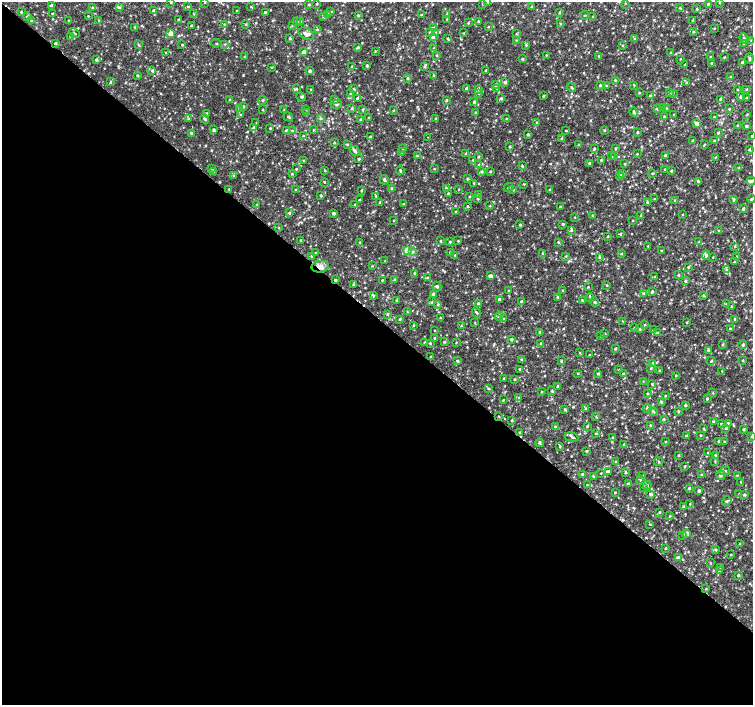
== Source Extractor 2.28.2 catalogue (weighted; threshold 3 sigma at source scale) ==
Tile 14 of 4 x 4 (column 2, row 4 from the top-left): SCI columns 1503-3004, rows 169-1574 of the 6016 x 6028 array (HDU 1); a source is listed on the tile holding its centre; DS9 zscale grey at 2 x 2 block average (1 PNG px = mean of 2 x 2 image px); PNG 755 x 707 px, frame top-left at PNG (2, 2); each listed source drawn as its Kron ellipse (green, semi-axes under 4 px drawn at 4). Shown black and unused: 55% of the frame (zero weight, under 2 of 3 exposures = <1% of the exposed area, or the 3 px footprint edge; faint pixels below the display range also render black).
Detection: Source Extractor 2.28.2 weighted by HDU 2 'WHT'; one run over the whole footprint, this tile lists its part. Background 0.0049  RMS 0.0029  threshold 0.0131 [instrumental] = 3 sigma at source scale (4.5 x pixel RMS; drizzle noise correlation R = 1.50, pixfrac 1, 0.0396/0.0396 arcsec/px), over >= 5 px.
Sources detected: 743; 5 cosmic-ray / hot-pixel residue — neither listed nor drawn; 11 inside a brighter listed object's ellipse — not listed separately; of the other 727, all 500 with FLUX_AUTO >= 0.422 (the completeness limit of this list) listed and drawn (227 fainter detections not listed), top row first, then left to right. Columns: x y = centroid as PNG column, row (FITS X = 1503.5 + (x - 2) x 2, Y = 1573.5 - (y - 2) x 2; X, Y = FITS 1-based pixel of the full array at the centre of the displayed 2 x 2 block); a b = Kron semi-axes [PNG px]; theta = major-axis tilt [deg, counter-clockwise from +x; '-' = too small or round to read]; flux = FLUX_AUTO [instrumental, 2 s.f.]
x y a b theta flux
171 2 2 2 - 0.48
205 2 2 2 - 0.49
487 2 3 3 - 1.1
625 3 3 2 - 0.42
719 3 3 2 - 0.46
317 4 2 2 - 0.54
483 4 3 3 - 0.72
709 4 3 3 - 1.9
309 5 2 2 - 0.72
51 6 2 2 - 1.5
532 6 3 2 - 0.53
92 7 3 2 - 0.53
119 7 3 3 - 0.7
188 7 3 3 - 0.61
251 7 3 2 - 0.56
680 8 4 2 - 0.57
697 8 4 2 - 0.6
154 11 3 3 - 3.2
237 11 2 2 - 0.72
21 12 3 2 - 0.7
265 12 2 2 - 1.2
331 12 3 2 - 0.45
559 12 4 3 - 0.89
53 14 2 2 - 0.67
194 14 3 2 - 0.51
327 14 3 3 - 0.7
447 14 3 3 - 0.6
358 15 2 2 - 1
421 15 2 2 - 0.49
585 15 4 2 - 0.5
88 16 2 2 - 0.5
323 16 4 2 - 0.99
593 16 4 2 - 0.5
27 17 3 2 - 1.3
447 19 2 2 - 0.51
69 20 3 2 - 0.55
98 20 3 2 - 0.48
179 20 2 2 - 0.61
31 21 2 2 - 0.7
478 21 3 2 - 0.62
693 21 3 3 - 0.62
297 22 3 3 - 1.1
300 22 3 3 - 1
468 23 3 3 - 0.51
224 24 3 2 - 0.45
246 24 3 2 - 0.55
560 24 3 2 - 0.55
191 26 2 2 - 0.72
292 26 3 2 - 0.53
135 27 3 3 - 0.53
488 27 2 2 - 0.49
433 28 3 3 - 0.99
714 28 3 2 - 0.43
317 30 4 3 - 0.73
693 32 3 3 - 0.62
74 33 6 2 -40 0.78
430 33 4 3 - 1.3
436 33 3 3 - 0.68
463 33 2 2 - 0.45
170 34 3 3 - 8.7
306 34 8 5 -30 3.5
516 34 3 3 - 0.52
71 37 3 3 - 1.1
433 37 3 3 - 4.2
290 38 2 2 - 0.7
447 38 2 2 - 0.49
635 39 4 3 - 0.8
744 39 5 3 - 1.3
516 40 3 2 - 0.45
751 40 3 2 - 0.5
55 43 2 2 - 1.3
216 43 5 2 - 0.45
225 44 3 2 - 0.46
744 44 3 3 - 1.3
138 45 4 2 - 0.59
182 45 3 2 - 0.54
526 45 3 2 - 0.63
622 46 3 2 - 0.56
358 47 4 3 - 0.87
434 48 3 2 - 0.46
375 51 3 2 - 0.47
304 52 3 3 - 5.6
671 52 3 2 - 0.43
166 53 3 2 - 0.54
437 55 3 3 - 0.58
546 55 2 2 - 0.43
599 56 3 2 - 0.59
244 57 3 2 - 0.46
710 57 2 2 - 0.49
725 57 4 2 - 0.43
749 58 5 3 - 1.1
523 59 3 2 - 0.83
680 59 3 2 - 0.43
96 60 3 3 - 1.1
742 62 3 3 - 1.2
712 63 2 2 - 0.85
685 65 3 2 - 0.53
367 66 3 2 - 0.85
271 67 2 2 - 0.49
351 67 3 3 - 0.66
425 67 3 3 - 0.76
152 71 3 3 - 0.78
310 71 3 3 - 1.1
486 71 2 2 - 0.77
137 75 2 2 - 0.76
434 76 4 3 - 0.63
730 77 3 2 - 0.44
407 78 3 2 - 0.97
615 80 2 2 - 0.58
111 81 4 3 - 0.72
505 82 3 3 - 1.2
686 83 3 3 - 0.78
495 85 3 3 - 0.92
600 85 2 2 - 0.79
634 85 3 2 - 0.48
606 86 3 2 - 0.48
571 87 5 2 - 0.79
467 88 3 3 - 1.1
296 89 3 3 - 0.77
311 89 2 2 - 0.44
354 89 3 2 - 0.93
478 89 4 3 - 1.5
497 89 4 3 - 1
747 89 3 3 - 0.52
738 90 3 2 - 0.48
350 93 3 2 - 0.7
479 93 4 3 - 1
639 93 2 2 - 0.66
670 93 3 3 - 0.81
673 93 3 2 - 0.46
543 96 2 2 - 0.65
650 96 3 3 - 0.71
301 97 5 3 - 0.86
740 97 3 2 - 0.59
357 98 3 3 - 1.3
501 98 3 3 - 1.1
747 98 3 2 - 1.2
720 99 3 3 - 0.82
230 100 2 2 - 0.46
262 100 4 2 - 0.69
335 100 3 3 - 0.94
447 100 3 3 - 0.68
474 102 3 3 - 0.91
336 104 6 3 -7 1
243 106 3 2 - 0.7
239 108 3 2 - 0.55
662 108 3 2 - 0.52
666 108 3 3 - 0.76
306 109 3 3 - 0.72
352 109 4 2 - 0.53
362 109 3 3 - 0.69
657 109 3 3 - 0.73
729 109 2 2 - 0.56
262 110 3 2 - 0.48
284 110 2 2 - 0.53
394 110 3 2 - 0.43
476 112 2 2 - 0.65
634 112 4 3 - 1.2
207 113 3 2 - 0.73
307 113 3 3 - 0.77
674 114 2 2 - 0.48
240 115 3 2 - 0.6
747 115 3 2 - 0.55
288 117 5 3 - 1.1
664 117 3 3 - 0.7
714 117 2 2 - 0.52
320 118 3 3 - 1.1
368 118 2 2 - 0.44
436 118 3 2 - 0.48
506 118 3 2 - 0.49
189 119 3 3 - 0.96
205 119 5 3 - 1.2
360 120 3 2 - 0.57
536 122 3 2 - 0.44
256 123 2 2 - 0.45
697 124 4 3 - 3.4
737 125 3 2 - 0.59
746 126 3 3 - 1.4
253 127 3 3 - 0.7
270 128 2 2 - 0.64
214 130 3 3 - 1.3
286 130 3 3 - 0.69
292 130 3 2 - 0.96
313 130 3 2 - 0.46
604 130 3 2 - 0.52
566 131 2 2 - 0.48
637 132 3 2 - 0.78
191 133 3 2 - 1.1
718 133 3 3 - 0.68
528 134 2 2 - 0.95
303 136 2 2 - 0.52
752 136 3 2 - 0.59
371 137 3 3 - 1.2
427 137 2 2 - 0.43
562 138 3 3 - 1
693 141 2 2 - 1
714 141 2 2 - 0.56
334 143 2 2 - 0.62
347 144 3 2 - 0.56
579 144 3 3 - 0.59
705 144 3 2 - 0.48
510 147 2 2 - 0.69
616 148 3 2 - 0.58
403 149 3 2 - 0.49
594 149 3 2 - 0.85
749 149 3 2 - 0.56
354 151 5 3 - 1.6
401 152 3 3 - 0.58
465 154 3 3 - 0.83
637 154 2 2 - 0.49
665 155 2 2 - 1.1
417 156 3 3 - 0.65
611 156 3 2 - 0.43
478 157 3 3 - 0.73
615 157 3 3 - 0.57
715 157 2 2 - 0.42
359 159 3 2 - 0.97
304 160 3 2 - 0.47
473 160 3 3 - 0.81
601 160 3 2 - 0.68
589 163 2 2 - 0.83
625 164 3 3 - 0.6
479 165 3 3 - 0.84
522 166 3 2 - 0.67
212 168 2 2 - 1.1
739 168 3 3 - 0.73
296 169 2 2 - 0.64
434 169 2 2 - 0.52
665 169 2 2 - 0.47
400 170 4 2 - 0.87
213 171 3 2 - 0.58
325 171 3 2 - 0.45
671 171 3 3 - 0.68
482 172 3 3 - 0.76
490 172 2 2 - 0.71
652 173 3 2 - 0.64
292 174 3 2 - 0.46
623 174 3 3 - 0.63
619 175 3 3 - 0.86
234 176 3 2 - 0.55
467 179 3 3 - 0.66
384 180 5 4 - 1.2
698 181 4 2 - 0.7
751 181 4 4 - 1.6
324 182 2 2 - 0.56
474 183 2 2 - 0.48
524 184 2 2 - 0.54
509 187 5 2 - 0.56
446 188 3 2 - 0.83
229 189 3 2 - 0.47
392 189 4 3 - 1.2
459 189 2 2 - 0.42
295 190 3 2 - 0.47
361 190 2 2 - 0.72
513 190 2 2 - 0.71
550 190 3 2 - 0.74
448 194 2 2 - 0.95
321 195 3 2 - 0.67
478 195 3 3 - 0.71
376 196 3 3 - 0.75
469 197 2 2 - 0.44
478 198 3 3 - 1
654 199 2 2 - 0.56
751 199 4 2 - 0.89
359 200 2 2 - 0.74
734 200 3 3 - 1.1
675 201 3 2 - 0.75
380 202 3 2 - 0.8
647 202 3 2 - 0.64
403 204 2 2 - 0.56
256 205 3 3 - 0.63
355 205 3 3 - 0.95
467 206 3 2 - 0.68
490 206 3 2 - 0.43
560 206 2 2 - 0.6
743 209 3 2 - 1.2
456 212 3 2 - 0.83
289 213 3 3 - 0.69
333 213 3 2 - 1.6
683 214 2 2 - 0.44
641 215 3 2 - 0.45
592 216 3 2 - 0.44
575 217 2 2 - 0.45
394 221 3 2 - 0.43
633 221 2 2 - 0.46
563 224 3 3 - 0.77
520 225 3 2 - 0.75
279 228 3 2 - 0.53
571 230 3 3 - 0.62
719 231 3 2 - 0.68
620 234 3 3 - 0.84
608 236 3 2 - 0.66
300 240 2 2 - 0.58
441 241 3 2 - 0.59
458 241 2 2 - 0.6
359 242 2 2 - 0.51
450 242 3 3 - 0.82
558 242 3 3 - 0.64
698 242 4 2 - 0.46
648 246 2 2 - 0.59
735 246 2 2 - 0.56
407 250 3 3 - 32
662 250 3 2 - 0.44
413 252 4 3 - 0.94
450 252 2 2 - 0.77
316 253 3 2 - 0.54
543 253 3 3 - 0.78
621 254 3 2 - 0.56
455 255 2 2 - 0.56
706 255 4 4 - 1.2
311 256 2 2 - 0.83
566 256 3 3 - 0.52
599 257 3 2 - 0.68
713 257 2 2 - 0.45
737 257 3 2 - 0.64
385 261 2 2 - 0.63
735 262 4 3 - 0.74
372 266 3 2 - 0.44
320 267 9 6 10 3.7
688 267 3 2 - 0.67
726 269 3 2 - 0.61
414 273 3 3 - 0.78
679 275 3 2 - 0.82
490 276 3 3 - 3.3
655 277 3 2 - 0.82
428 278 3 3 - 0.85
335 280 2 2 - 0.88
382 280 2 2 - 0.55
395 280 3 3 - 1.5
685 281 3 3 - 0.93
353 284 2 2 - 0.44
607 285 3 2 - 0.49
437 287 5 3 - 1.1
588 287 2 2 - 0.51
563 290 3 2 - 0.45
509 291 3 2 - 0.54
652 291 3 3 - 0.97
644 293 3 3 - 0.83
433 294 3 3 - 1
374 295 4 2 - 0.52
703 296 4 3 - 0.68
558 297 3 2 - 0.9
590 298 4 2 - 0.62
499 299 3 3 - 0.84
582 300 3 2 - 0.62
396 301 3 2 - 0.52
432 302 4 2 - 0.62
521 302 3 2 - 1.4
594 302 5 3 - 1.2
478 303 3 2 - 0.86
438 304 3 2 - 0.8
726 304 3 3 - 0.57
731 306 2 2 - 0.61
407 312 3 3 - 0.6
476 313 5 3 - 0.83
388 314 3 2 - 0.48
499 316 5 3 - 1.1
440 318 2 2 - 0.44
400 319 3 3 - 0.84
503 319 2 2 - 0.58
735 319 3 3 - 0.86
623 321 3 2 - 0.44
475 322 3 2 - 0.44
686 322 2 2 - 0.47
413 325 3 2 - 0.54
645 325 2 2 - 0.6
461 326 3 2 - 0.49
634 328 3 2 - 0.47
640 329 3 2 - 0.8
730 329 3 2 - 0.8
435 330 3 2 - 0.43
654 330 3 2 - 0.52
540 332 3 3 - 1.1
657 333 3 3 - 0.51
605 334 2 2 - 0.43
601 336 3 2 - 0.49
434 338 3 2 - 0.86
511 339 3 3 - 0.92
444 342 3 3 - 0.75
424 343 3 3 - 0.53
430 343 3 3 - 0.69
456 343 3 2 - 0.43
541 344 2 2 - 0.83
723 345 3 2 - 0.57
743 345 4 3 - 1.1
615 349 3 2 - 0.9
708 350 4 3 - 0.89
579 352 3 2 - 0.43
589 355 2 2 - 0.6
431 357 3 2 - 0.83
521 360 3 2 - 0.57
743 360 2 2 - 0.68
457 361 3 3 - 0.8
561 361 3 2 - 0.82
711 361 4 2 - 0.68
652 363 3 3 - 0.87
651 368 3 3 - 0.61
520 369 3 2 - 0.64
619 370 3 2 - 0.48
659 370 2 2 - 0.53
722 371 3 2 - 0.42
577 373 2 2 - 0.57
598 374 3 3 - 0.93
623 374 3 3 - 1.1
676 376 3 3 - 0.49
504 378 2 2 - 0.56
514 379 3 2 - 0.64
643 381 3 2 - 0.44
652 384 3 2 - 0.56
558 386 3 2 - 0.9
489 388 4 2 - 0.51
552 391 3 3 - 0.68
541 392 2 2 - 0.55
713 393 3 3 - 0.49
647 394 3 2 - 0.64
665 396 3 2 - 0.47
519 397 3 2 - 0.49
707 399 3 2 - 0.7
503 400 2 2 - 0.51
661 402 3 3 - 0.76
685 405 4 3 - 0.69
586 408 3 2 - 0.51
647 408 4 3 - 0.81
565 410 3 3 - 0.77
653 411 5 3 - 1.1
678 411 4 2 - 0.57
499 416 2 2 - 0.42
596 416 3 2 - 0.47
664 419 3 3 - 0.59
512 421 3 2 - 0.52
713 422 3 2 - 0.63
728 423 3 3 - 0.59
721 424 2 2 - 0.49
651 425 3 3 - 0.81
587 426 3 2 - 0.66
555 427 3 2 - 0.57
726 428 3 3 - 0.86
703 429 3 2 - 0.56
744 430 3 2 - 0.88
519 432 3 3 - 0.78
596 433 4 3 - 0.74
701 435 2 2 - 0.6
686 436 3 3 - 0.76
752 436 3 3 - 0.74
572 437 7 3 -14 1.2
613 437 2 2 - 0.46
718 441 3 3 - 1
665 442 2 2 - 0.48
724 442 2 2 - 0.63
539 443 4 3 - 1
624 444 2 2 - 0.46
560 446 3 3 - 0.71
586 451 3 2 - 0.6
708 453 3 2 - 0.45
679 455 2 2 - 0.64
715 455 2 2 - 0.88
715 461 4 2 - 0.52
615 462 2 2 - 0.46
659 462 4 2 - 0.58
685 467 3 2 - 0.67
609 471 3 3 - 0.89
725 471 5 3 - 0.69
626 472 3 3 - 0.93
601 473 2 2 - 0.45
582 474 3 2 - 0.8
701 475 3 2 - 0.5
721 475 5 3 - 1.5
737 475 3 2 - 0.43
642 476 3 3 - 1.2
593 477 4 3 - 0.63
640 479 3 3 - 0.82
741 482 3 2 - 0.46
628 484 2 2 - 1.6
587 485 2 2 - 0.5
647 485 4 3 - 0.82
643 487 3 2 - 0.47
689 488 3 2 - 1
699 491 2 2 - 1.3
615 493 2 2 - 0.51
650 494 2 2 - 1.6
739 494 3 2 - 0.43
744 495 3 3 - 0.97
727 501 5 3 - 1
690 504 3 2 - 0.48
683 507 3 3 - 0.85
660 512 2 2 - 0.61
670 516 3 2 - 0.43
650 524 2 2 - 0.44
686 534 3 3 - 5.2
682 535 3 3 - 0.54
740 544 3 2 - 0.68
666 548 3 2 - 0.58
715 550 3 3 - 0.75
731 555 3 2 - 0.48
679 558 4 3 - 3.8
710 562 3 2 - 0.45
721 567 3 2 - 0.56
719 571 3 2 - 0.61
738 575 3 2 - 0.73
706 589 3 2 - 0.47
Overlapping masked pixels (flux is a lower limit): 2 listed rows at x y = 320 267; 335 280
Isophote crosses this tile's border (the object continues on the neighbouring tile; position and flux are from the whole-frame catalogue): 3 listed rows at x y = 487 2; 752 136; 751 199
Diffuse or blended objects may show on this block-average render without a row.